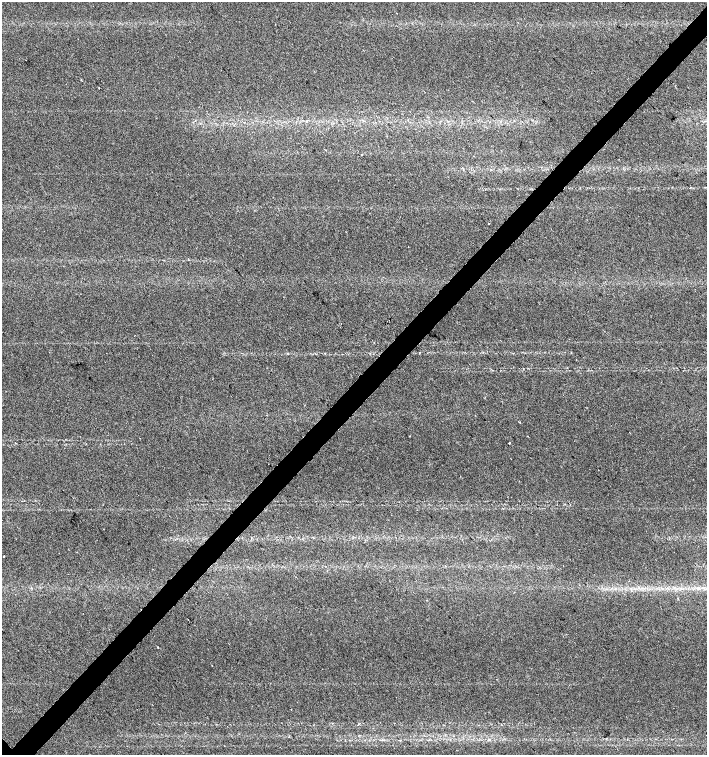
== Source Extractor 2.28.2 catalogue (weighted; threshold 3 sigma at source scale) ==
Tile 10 of 4 x 4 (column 2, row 3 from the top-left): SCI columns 1567-2975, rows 1511-3016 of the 6017 x 6028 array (HDU 1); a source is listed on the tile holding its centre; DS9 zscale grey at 2 x 2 block average (1 PNG px = mean of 2 x 2 image px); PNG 709 x 757 px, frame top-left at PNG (2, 2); no overlay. Shown black and unused: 4% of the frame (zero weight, under 2 of 3 exposures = <1% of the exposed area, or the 3 px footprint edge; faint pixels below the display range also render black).
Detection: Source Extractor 2.28.2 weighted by HDU 2 'WHT'; one run over the whole footprint, this tile lists its part. Background 0.0491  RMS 0.0071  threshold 0.0321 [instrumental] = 3 sigma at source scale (4.5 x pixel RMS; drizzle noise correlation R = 1.50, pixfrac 1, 0.0396/0.0396 arcsec/px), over >= 5 px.
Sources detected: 11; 2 cosmic-ray / hot-pixel residue — not listed; the other 9 listed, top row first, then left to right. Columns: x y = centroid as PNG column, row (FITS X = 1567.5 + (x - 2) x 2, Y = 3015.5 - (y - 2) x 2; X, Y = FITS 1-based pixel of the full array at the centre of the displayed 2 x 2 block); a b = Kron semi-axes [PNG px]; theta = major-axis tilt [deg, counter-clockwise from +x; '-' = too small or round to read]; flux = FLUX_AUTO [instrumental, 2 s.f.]
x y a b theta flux
99 88 2 2 - 0.75
488 223 2 2 - 1.8
135 335 2 2 - 0.64
509 443 2 2 - 5.6
4 556 2 2 - 2.5
188 619 2 2 - 1.6
158 647 2 2 - 1.9
212 665 2 2 - 1.3
382 740 3 2 - 1.2